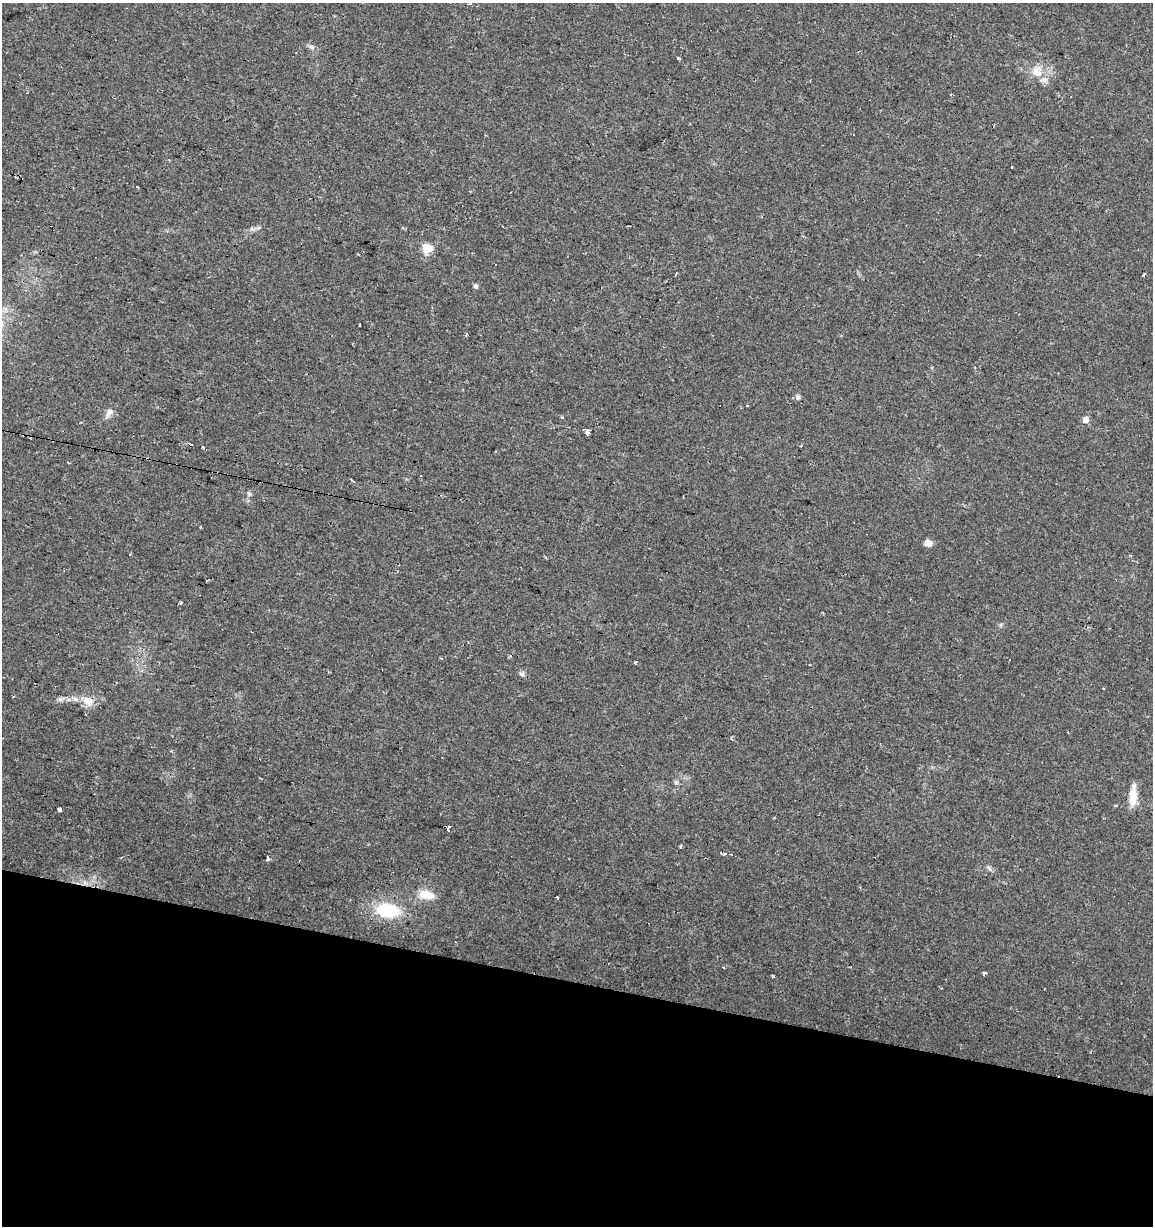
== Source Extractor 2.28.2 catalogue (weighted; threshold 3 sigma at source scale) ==
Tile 15 of 4 x 4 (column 3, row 4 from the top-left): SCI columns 2523-3673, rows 4-1227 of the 5104 x 4901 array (HDU 1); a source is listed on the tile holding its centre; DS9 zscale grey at full resolution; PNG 1155 x 1228 px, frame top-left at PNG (2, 3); no overlay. Shown black and unused: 20% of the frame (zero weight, under 2 of 3 exposures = <1% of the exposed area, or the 3 px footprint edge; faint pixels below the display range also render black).
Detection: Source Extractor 2.28.2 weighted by HDU 2 'WHT'; one run over the whole footprint, this tile lists its part. Background 0.0295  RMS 0.0034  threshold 0.0154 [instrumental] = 3 sigma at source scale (4.5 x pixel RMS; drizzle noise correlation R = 1.50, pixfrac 1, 0.0396/0.0396 arcsec/px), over >= 5 px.
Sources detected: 53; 13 cosmic-ray / hot-pixel residue — not listed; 1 inside a brighter listed object's ellipse — not listed separately; the other 39 listed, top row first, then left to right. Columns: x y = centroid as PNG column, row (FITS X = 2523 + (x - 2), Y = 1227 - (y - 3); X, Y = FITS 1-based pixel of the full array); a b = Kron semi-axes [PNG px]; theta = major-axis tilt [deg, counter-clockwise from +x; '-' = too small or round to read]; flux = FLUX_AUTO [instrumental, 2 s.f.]
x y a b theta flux
470 4 4 3 - 0.4
311 47 9 5 -18 1
678 58 4 3 - 0.4
1037 72 14 11 -54 4.4
427 248 5 5 - 15
476 286 6 5 - 0.77
360 325 3 3 - 1.8
466 335 5 3 - 0.46
798 397 8 6 -82 0.87
747 406 2 2 - 0.36
109 412 15 8 56 2
561 417 4 3 - 0.54
1086 420 5 5 - 2.4
587 431 4 3 - 250
68 462 3 2 - 0.67
352 481 3 3 - 1
200 527 3 3 - 0.79
928 543 9 7 -8 2
180 603 3 3 - 1.1
1000 625 6 4 90 0.51
635 661 3 3 - 0.86
522 674 7 6 - 0.87
61 699 10 5 25 1.1
75 699 9 6 -18 1.4
89 701 16 11 -57 3.8
1068 733 3 2 - 0.41
676 782 6 5 - 0.64
1133 796 23 8 87 5.8
60 809 3 3 - 5.9
448 828 3 3 - 47
681 847 3 3 - 1.1
267 858 3 3 - 13
989 868 8 4 -53 0.69
426 895 17 9 -12 5.6
557 897 3 3 - 0.73
388 910 24 15 -6 17
723 967 3 3 - 0.38
984 973 3 3 - 7.3
773 976 4 2 - 0.51
Overlapping masked pixels (flux is a lower limit): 2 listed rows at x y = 89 701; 448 828